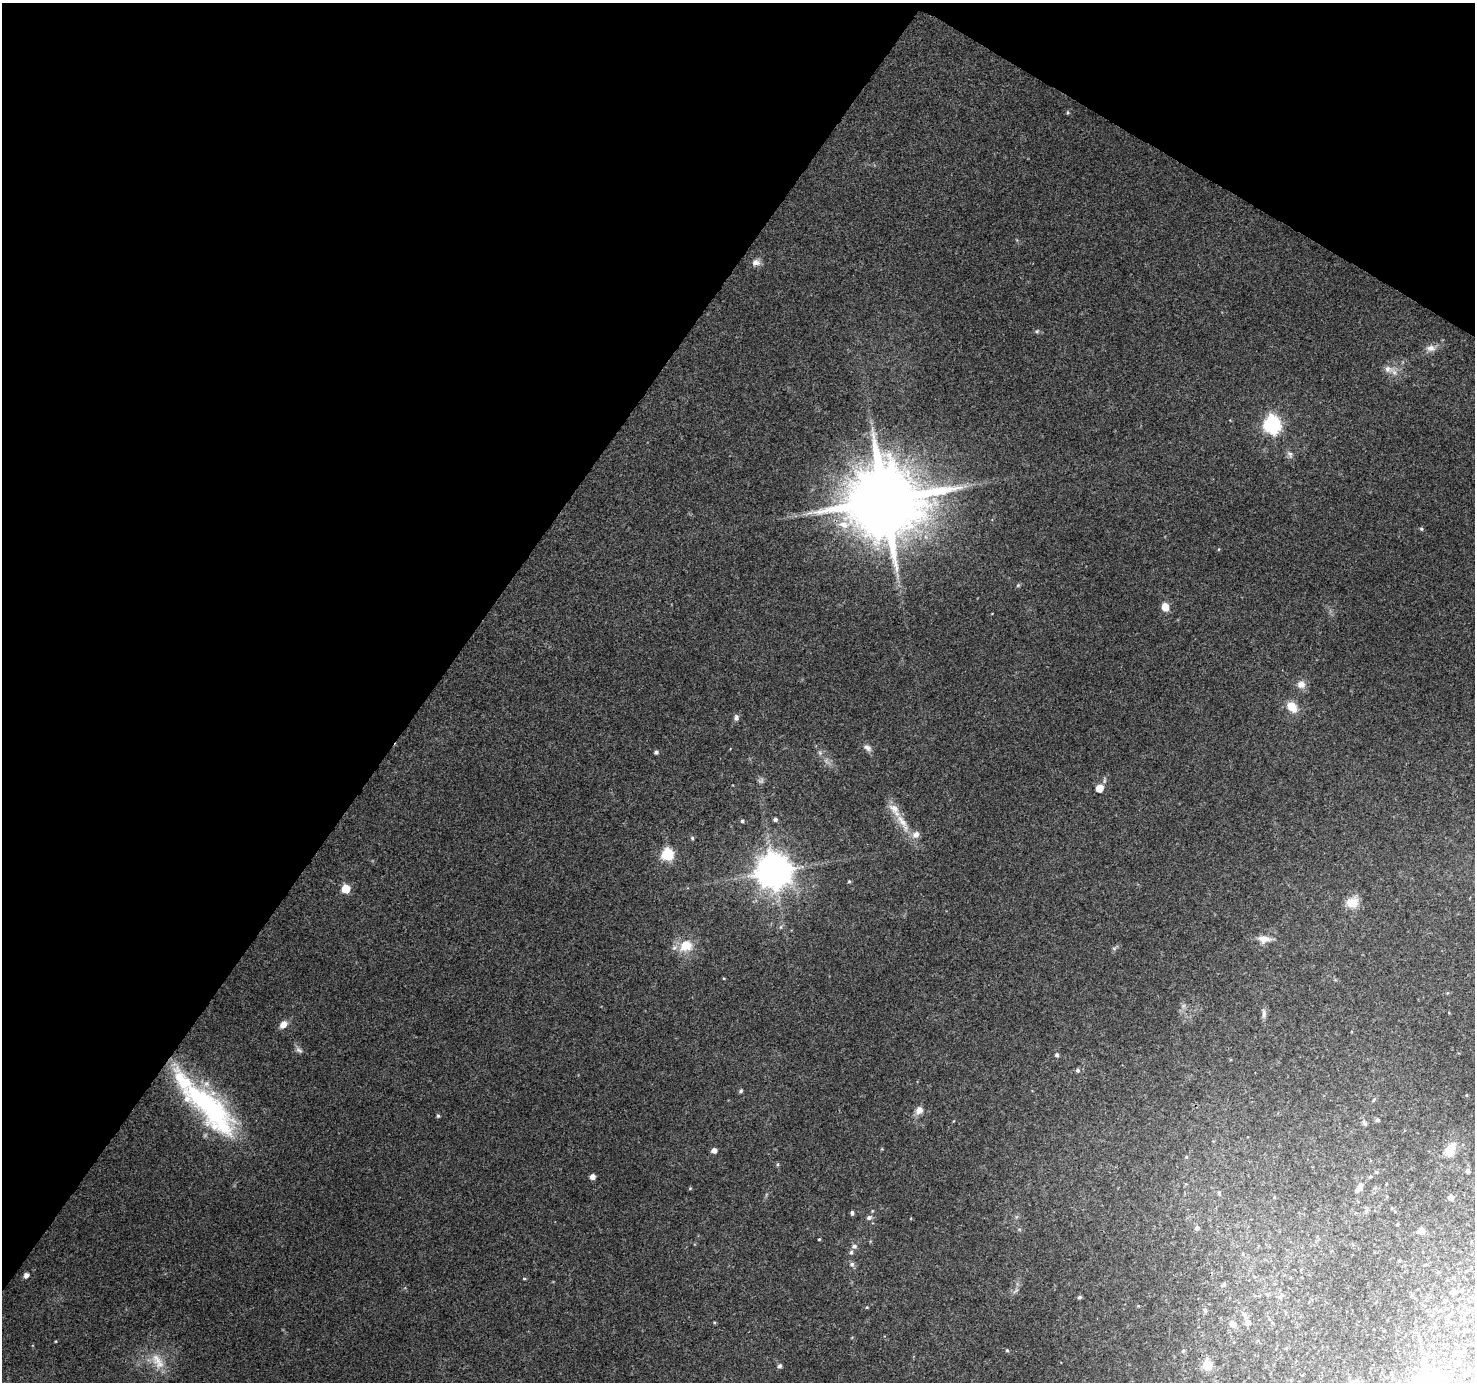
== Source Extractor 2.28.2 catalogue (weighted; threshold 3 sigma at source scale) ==
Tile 2 of 4 x 4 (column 2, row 1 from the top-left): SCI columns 1475-2947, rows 4327-5706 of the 5899 x 5962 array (HDU 1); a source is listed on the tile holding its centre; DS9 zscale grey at full resolution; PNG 1477 x 1384 px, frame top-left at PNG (2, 3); no overlay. Shown black and unused: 34% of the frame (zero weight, under 3 of 4 exposures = <1% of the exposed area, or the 3 px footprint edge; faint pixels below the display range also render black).
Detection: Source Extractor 2.28.2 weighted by HDU 2 'WHT'; one run over the whole footprint, this tile lists its part. Background 0.149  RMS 0.0073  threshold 0.0331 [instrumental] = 3 sigma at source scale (4.5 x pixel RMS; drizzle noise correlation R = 1.50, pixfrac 1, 0.0396/0.0396 arcsec/px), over >= 5 px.
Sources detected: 96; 1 too faint to see at this stretch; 1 inside a brighter object's white glare — not listed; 6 inside a brighter listed object's ellipse — not listed separately; the other 88 listed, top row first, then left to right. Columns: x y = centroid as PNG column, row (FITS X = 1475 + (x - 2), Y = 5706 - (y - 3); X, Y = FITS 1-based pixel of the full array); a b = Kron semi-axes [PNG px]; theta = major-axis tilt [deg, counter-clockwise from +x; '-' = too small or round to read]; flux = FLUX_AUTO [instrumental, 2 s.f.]
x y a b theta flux
1067 112 5 3 - 0.78
756 262 11 9 15 3.8
1037 331 5 4 - 1
1431 348 14 9 -6 4.9
1388 369 9 9 - 4.4
1272 425 7 7 - 230
1290 454 11 7 -65 2.7
884 500 21 19 40 8800
1421 529 5 4 - 1.1
1018 585 6 4 44 1
1165 607 8 6 -72 8.1
1301 684 11 10 - 5.6
1292 707 12 9 -48 12
736 717 8 6 -83 2.4
867 748 13 7 -35 3.2
656 752 5 4 - 1.7
820 753 6 5 - 1.5
1099 788 6 5 - 11
775 819 4 4 - 1.9
742 821 4 4 - 1.4
902 821 25 9 -51 12
692 838 5 5 - 1
668 855 6 6 - 83
774 871 10 10 - 1700
849 881 5 4 - 0.88
346 889 6 5 - 22
1352 902 16 12 20 9.8
781 927 6 4 89 1.1
1264 939 18 9 -3 6.7
686 946 17 15 19 16
1114 948 6 4 -18 1.1
1264 1013 14 5 -88 2.8
283 1024 8 6 46 7.1
299 1050 10 6 -32 2.3
1057 1055 5 5 - 2
1077 1070 6 6 - 1.7
741 1091 5 5 - 1.3
1466 1095 5 3 - 0.67
1373 1100 5 3 - 0.87
204 1102 77 27 -34 110
919 1110 11 9 55 4.9
438 1116 5 4 - 1.1
1377 1120 5 5 - 1.4
1364 1123 10 5 -56 1.7
1450 1150 11 8 62 15
714 1151 5 4 - 4.9
1186 1157 5 4 - 0.78
778 1164 5 3 - 0.94
1468 1171 5 5 - 2.4
1376 1172 4 4 - 1
593 1177 4 4 - 5
1370 1177 5 3 - 0.86
1360 1187 12 6 -86 3.5
1219 1193 5 5 - 1.1
1274 1197 5 3 - 0.76
1451 1197 5 4 - 4.6
852 1213 5 4 - 1.6
869 1217 7 6 - 2.4
1397 1224 3 3 - 0.78
1197 1228 6 6 - 1.7
1421 1231 5 5 - 8.1
819 1239 3 3 - 0.72
854 1246 7 6 - 2.6
851 1252 6 5 - 1.6
852 1264 7 6 - 2.1
1426 1265 5 3 - 0.81
1438 1272 5 4 - 0.96
26 1275 5 5 - 3.3
524 1278 5 3 - 0.75
1224 1284 6 5 - 1.6
1462 1290 6 5 - 1.2
1016 1291 10 2 35 1.2
1453 1292 5 5 - 4.9
1281 1296 11 5 42 2
1080 1297 5 4 - 1.4
867 1307 4 4 - 0.7
1447 1308 5 3 - 0.74
1205 1310 6 5 - 1.3
1452 1313 6 4 70 1.1
714 1322 5 3 - 0.72
1248 1323 8 7 - 2.5
1233 1324 7 7 - 3.8
1007 1350 5 4 - 1
1183 1351 5 4 - 0.95
157 1359 17 14 -46 12
1459 1361 5 5 - 1.2
1207 1365 5 5 - 39
780 1366 5 4 - 1.9
Overlapping masked pixels (flux is a lower limit): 1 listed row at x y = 884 500